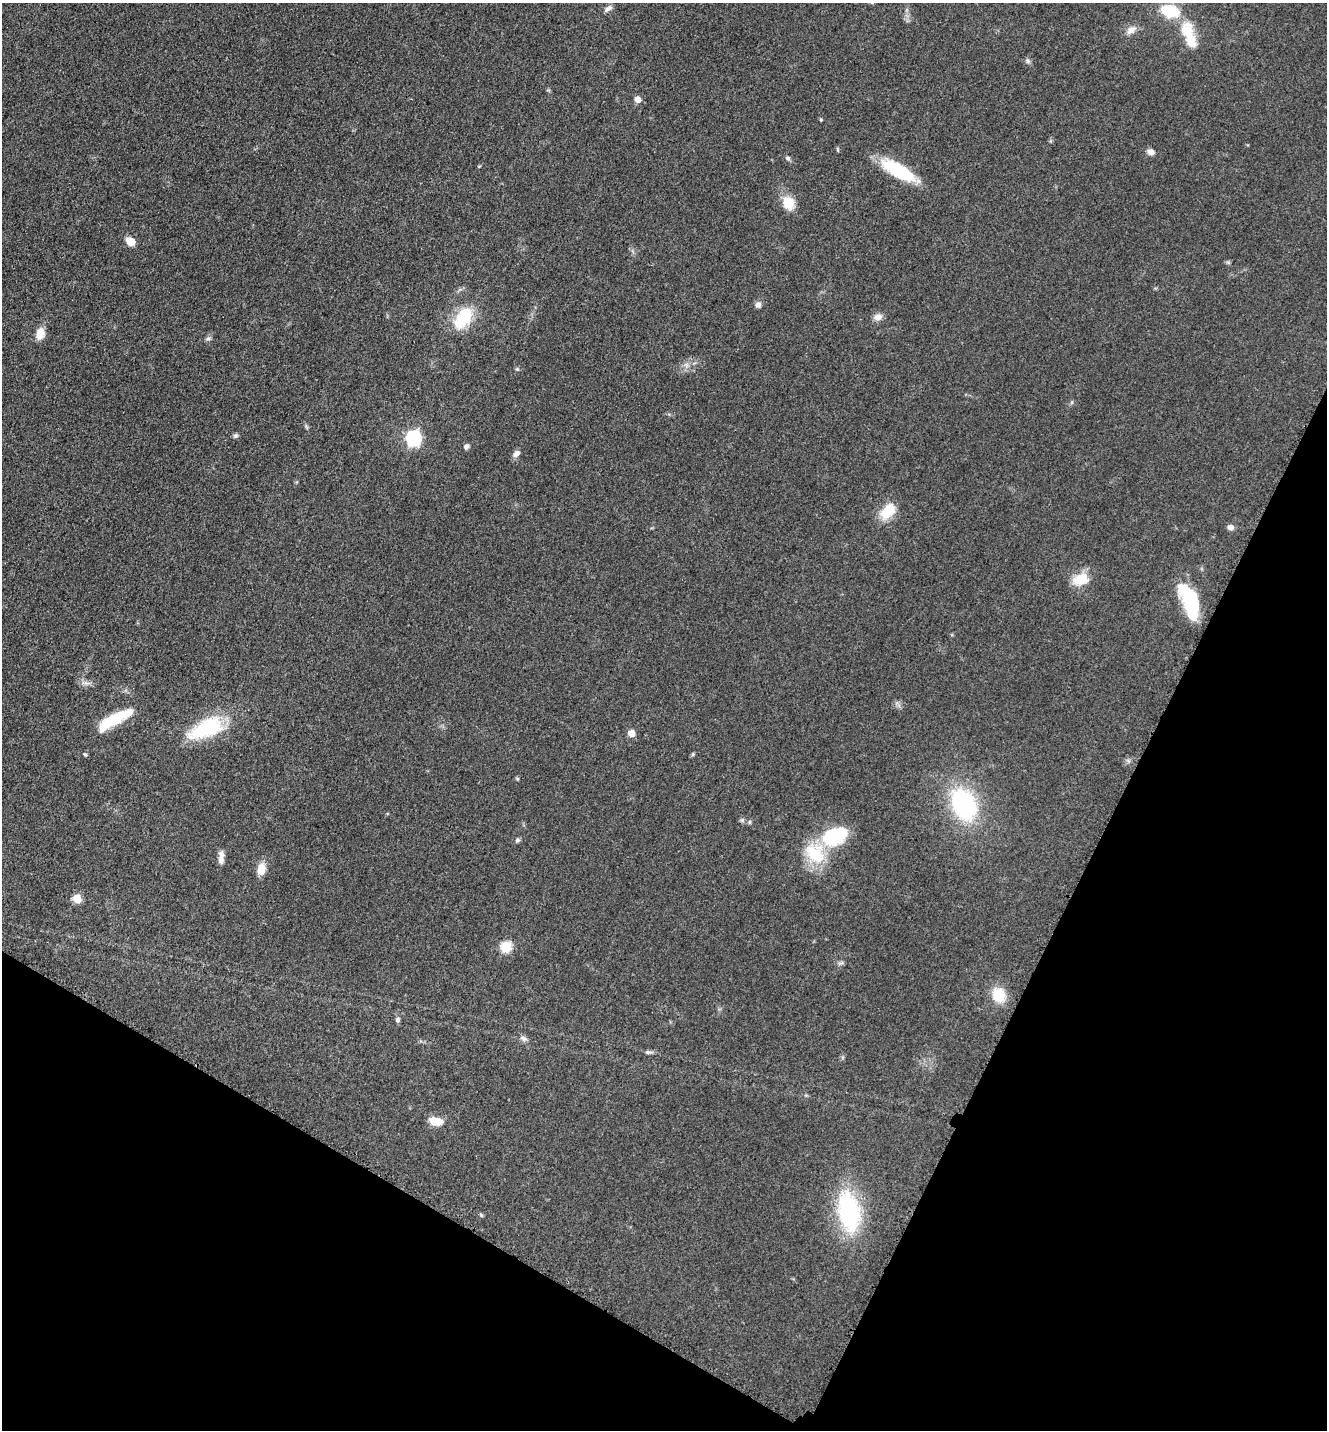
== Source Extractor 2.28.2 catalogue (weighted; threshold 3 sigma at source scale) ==
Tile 15 of 4 x 4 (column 3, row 4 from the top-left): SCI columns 2949-4273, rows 43-1470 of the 5806 x 5774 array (HDU 1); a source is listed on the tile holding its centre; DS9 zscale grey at full resolution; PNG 1329 x 1432 px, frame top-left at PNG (2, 3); no overlay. Shown black and unused: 25% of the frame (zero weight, under 3 of 5 exposures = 4% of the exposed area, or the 3 px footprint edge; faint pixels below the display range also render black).
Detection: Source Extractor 2.28.2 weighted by HDU 2 'WHT'; one run over the whole footprint, this tile lists its part. Background 0.0644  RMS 0.006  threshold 0.0269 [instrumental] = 3 sigma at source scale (4.5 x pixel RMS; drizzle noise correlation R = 1.50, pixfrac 1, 0.05/0.05 arcsec/px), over >= 5 px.
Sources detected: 50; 3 inside a brighter listed object's ellipse — not listed separately; the other 47 listed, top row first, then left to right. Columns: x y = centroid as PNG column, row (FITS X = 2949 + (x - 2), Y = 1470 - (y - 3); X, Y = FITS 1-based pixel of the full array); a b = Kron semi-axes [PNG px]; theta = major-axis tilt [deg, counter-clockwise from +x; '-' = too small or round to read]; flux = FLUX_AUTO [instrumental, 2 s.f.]
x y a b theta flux
608 9 11 6 33 2.3
1170 11 15 9 -15 28
1131 30 15 8 38 4
1187 31 20 15 -81 16
1028 61 6 5 - 1.2
638 99 5 5 - 6.4
821 120 4 4 - 0.61
1151 152 9 7 -13 2.8
788 158 7 5 -21 1.2
898 171 37 12 -30 36
789 203 14 11 -75 12
131 241 8 6 -33 9.7
758 305 8 7 - 2.1
463 317 29 16 56 25
878 317 9 8 - 3.8
40 333 14 9 72 6.6
208 338 7 5 20 1.4
686 365 7 6 - 1.9
517 369 6 5 - 0.88
306 427 8 3 -45 0.84
236 436 6 6 - 1.4
413 438 8 7 - 92
466 447 7 6 - 1.8
516 454 10 7 44 3
888 511 24 15 48 12
1230 527 7 6 - 2.5
1081 579 20 14 22 12
1189 599 34 15 -63 36
114 720 40 10 29 27
206 728 43 19 25 42
631 733 6 6 - 6.4
85 755 6 4 -60 0.82
964 804 29 21 -66 78
742 820 5 5 - 1.1
835 836 30 19 22 37
517 840 6 6 - 1.2
221 856 17 6 89 3.6
261 869 12 9 78 7.3
77 898 10 9 - 5.8
506 946 7 6 - 26
999 995 17 14 -64 14
398 1020 6 5 - 1.4
524 1039 10 7 -40 2.1
648 1052 10 5 -2 1.5
435 1121 14 8 -12 10
849 1212 42 21 -80 69
481 1215 5 4 - 0.75